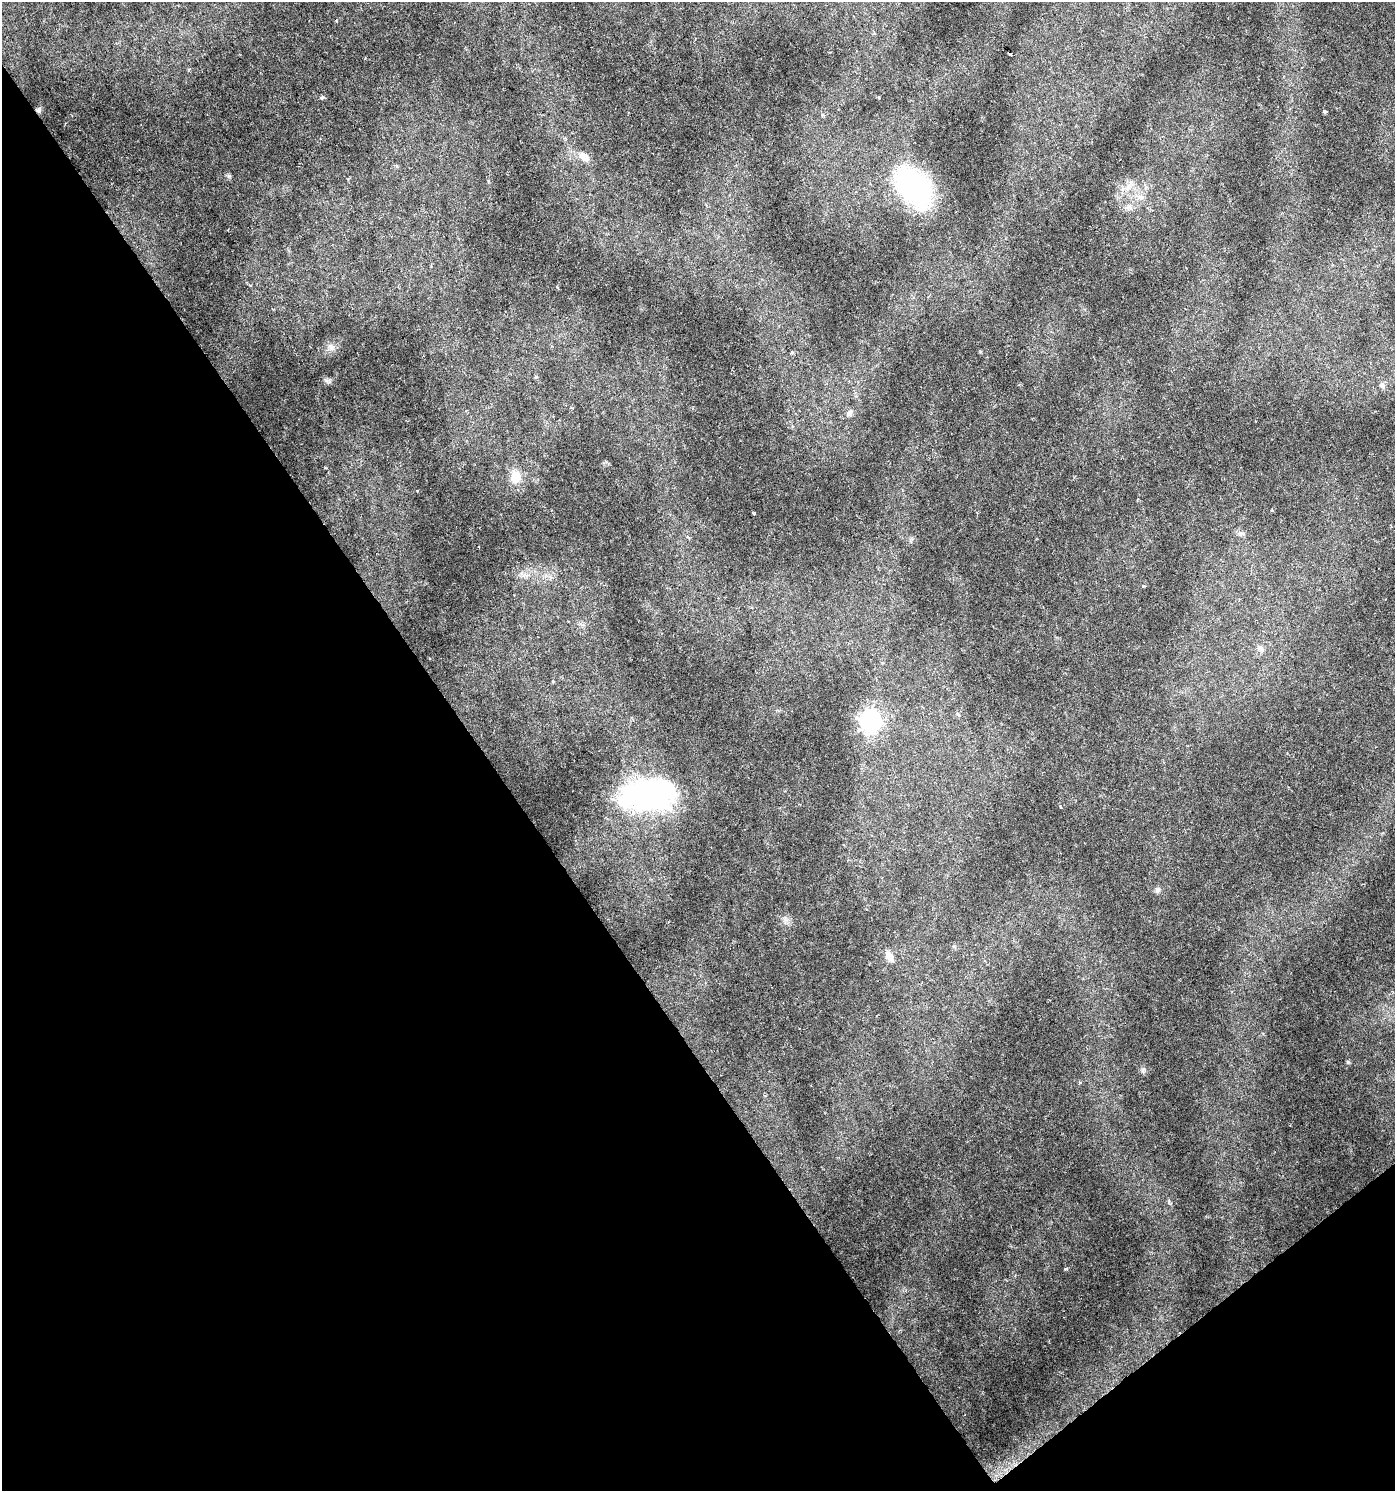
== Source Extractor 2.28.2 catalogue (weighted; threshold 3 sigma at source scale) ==
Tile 14 of 4 x 4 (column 2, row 4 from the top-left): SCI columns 1524-2916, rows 4-1492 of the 5896 x 5961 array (HDU 1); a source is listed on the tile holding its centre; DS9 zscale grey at full resolution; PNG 1397 x 1493 px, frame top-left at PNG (2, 2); no overlay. Shown black and unused: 38% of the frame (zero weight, under 3 of 6 exposures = <1% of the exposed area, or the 3 px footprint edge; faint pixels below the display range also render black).
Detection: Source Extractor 2.28.2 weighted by HDU 2 'WHT'; one run over the whole footprint, this tile lists its part. Background 0.0224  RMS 0.0023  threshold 0.00929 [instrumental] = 3 sigma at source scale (4.09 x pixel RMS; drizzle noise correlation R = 1.36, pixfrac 0.8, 0.0396/0.0396 arcsec/px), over >= 5 px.
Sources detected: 30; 2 inside a brighter object's white glare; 1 cosmic-ray / hot-pixel residue — not listed; the other 27 listed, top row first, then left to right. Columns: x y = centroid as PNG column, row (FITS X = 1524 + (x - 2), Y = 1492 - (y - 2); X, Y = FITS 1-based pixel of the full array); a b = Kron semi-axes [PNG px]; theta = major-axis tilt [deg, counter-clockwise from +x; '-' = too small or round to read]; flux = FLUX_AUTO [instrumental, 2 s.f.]
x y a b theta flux
322 97 5 4 - 0.5
878 97 4 3 - 0.18
38 110 7 5 44 0.52
1325 112 4 4 - 0.36
584 157 14 9 -37 2
396 166 6 3 -70 0.25
229 176 7 4 -18 0.32
914 187 43 25 -53 39
1140 198 10 5 0 0.8
331 347 12 6 -37 0.92
792 352 5 4 - 0.34
536 377 5 5 - 0.27
326 380 7 4 -19 0.45
1382 385 9 5 -63 0.49
850 413 10 7 69 0.74
516 477 17 13 89 3.2
1241 533 12 4 -9 0.56
1144 586 4 3 - 0.2
1260 648 13 6 -35 0.72
553 682 4 3 - 0.2
958 715 5 4 - 0.43
870 720 10 9 - 66
647 797 56 38 -4 35
1060 807 4 2 - 0.18
1157 890 8 7 - 0.6
889 956 14 8 -63 1.5
1065 1269 4 3 - 0.29
Overlapping masked pixels (flux is a lower limit): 1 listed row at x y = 38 110
Unlisted compact peaks at least as high as the median listed source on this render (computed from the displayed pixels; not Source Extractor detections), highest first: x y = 1348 1062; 1143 1069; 1169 1202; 336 21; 1080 1082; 980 352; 557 287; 488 181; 606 462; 250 285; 785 918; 1272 510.